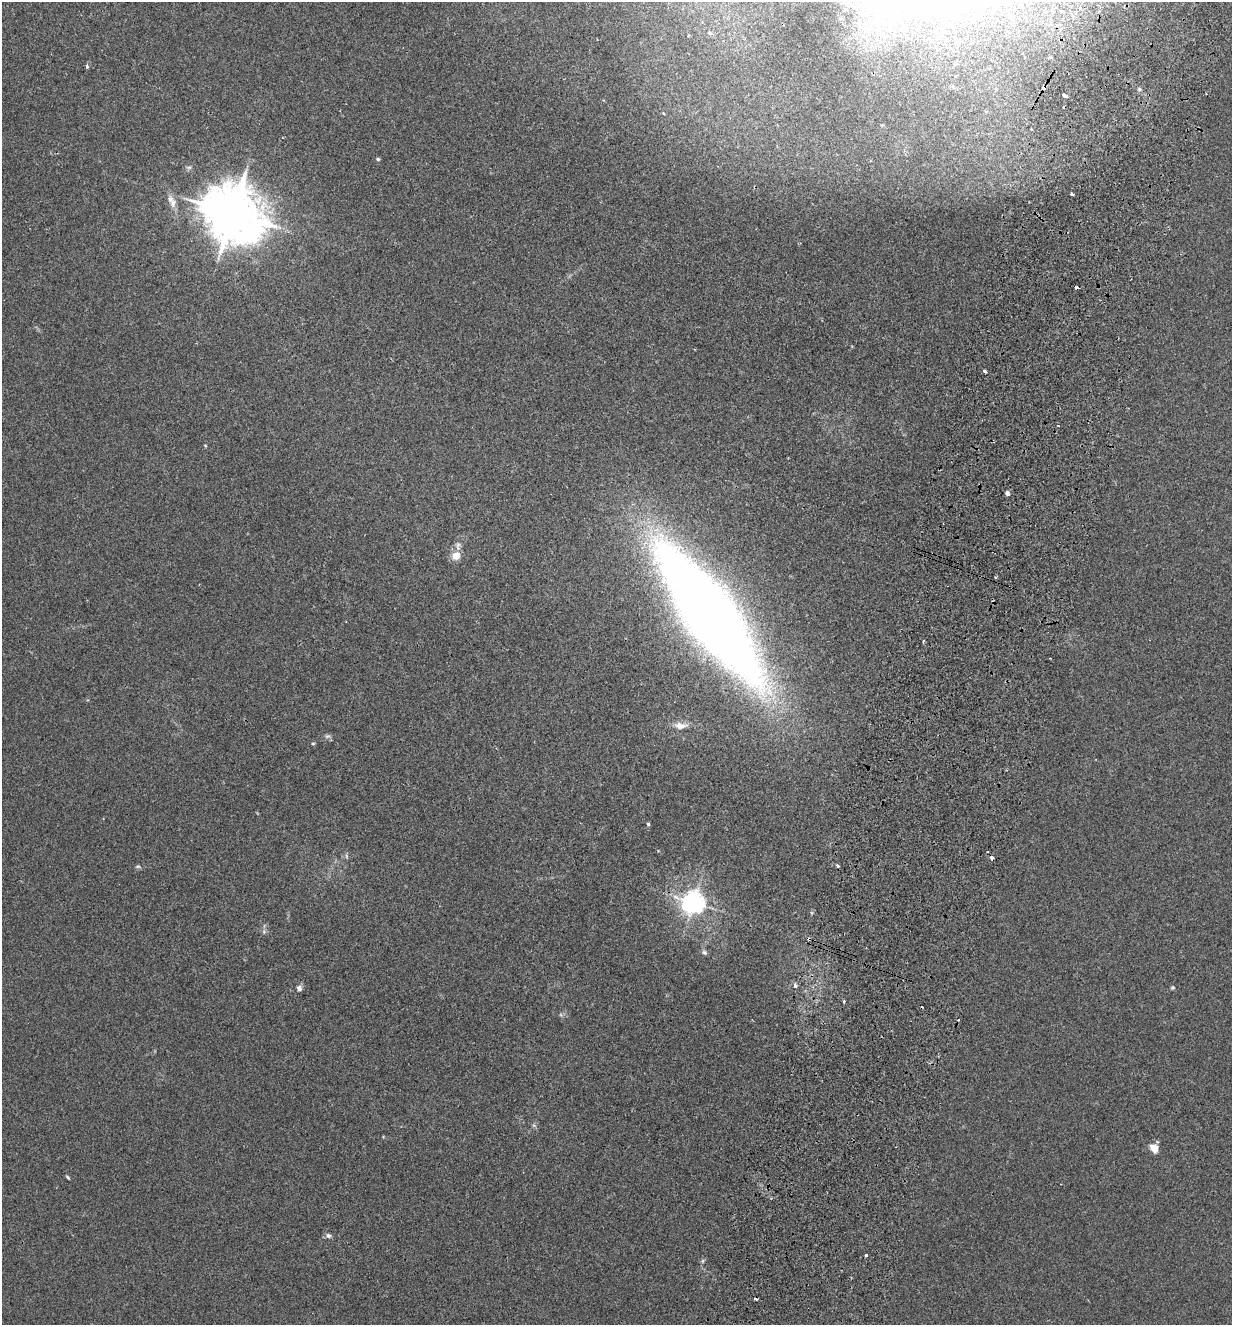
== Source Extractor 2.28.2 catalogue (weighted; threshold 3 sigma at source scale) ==
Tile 10 of 4 x 4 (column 2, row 3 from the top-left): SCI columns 1546-2775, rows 1345-2667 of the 5423 x 5336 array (HDU 1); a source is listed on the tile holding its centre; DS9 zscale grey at full resolution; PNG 1234 x 1327 px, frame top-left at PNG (2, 2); no overlay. Shown black and unused: <1% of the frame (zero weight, under 2 of 3 exposures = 3% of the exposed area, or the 3 px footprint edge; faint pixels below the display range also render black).
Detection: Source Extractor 2.28.2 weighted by HDU 2 'WHT'; one run over the whole footprint, this tile lists its part. Background 0.0241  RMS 0.0062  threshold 0.0281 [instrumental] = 3 sigma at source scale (4.5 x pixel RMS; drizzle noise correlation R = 1.50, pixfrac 1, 0.05/0.05 arcsec/px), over >= 5 px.
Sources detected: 46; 7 cosmic-ray / hot-pixel residue — not listed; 1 inside a brighter listed object's ellipse — not listed separately; the other 38 listed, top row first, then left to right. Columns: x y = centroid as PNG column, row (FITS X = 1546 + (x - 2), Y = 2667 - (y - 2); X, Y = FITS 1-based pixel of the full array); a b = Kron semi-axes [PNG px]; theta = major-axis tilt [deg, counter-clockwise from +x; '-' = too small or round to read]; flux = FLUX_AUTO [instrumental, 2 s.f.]
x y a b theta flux
891 16 17 13 20 13
87 66 5 4 - 1.4
953 86 5 3 - 0.67
1065 96 5 3 - 6
663 113 5 3 - 0.53
378 159 5 4 - 0.93
189 167 8 5 6 1.4
1072 194 3 3 - 1.1
173 203 14 10 84 5.2
233 213 17 15 -36 3900
1076 287 3 3 - 7.2
984 371 3 3 - 4.5
1058 426 3 2 - 0.51
205 445 5 3 - 0.49
1007 493 4 4 - 2.7
456 556 11 10 - 5.9
710 615 105 30 -54 1300
680 726 19 9 -1 5.8
328 736 8 6 15 1.6
313 743 5 3 - 0.68
648 824 4 4 - 0.91
346 856 6 4 -71 0.93
992 858 4 3 - 3
838 865 4 3 - 1.3
138 866 7 5 0 1.1
693 902 7 7 - 520
264 932 7 6 - 1.4
704 952 7 6 - 1.5
795 986 5 4 - 2.1
1173 987 5 5 - 0.8
299 988 7 6 - 2.4
844 1001 3 3 - 0.91
534 1125 7 5 -44 1.2
1154 1148 9 7 -48 8.4
68 1177 6 3 -45 0.86
328 1236 8 6 -7 1.8
866 1255 3 3 - 2.6
703 1261 6 4 88 0.98
Overlapping masked pixels (flux is a lower limit): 2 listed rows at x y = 1076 287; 992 858